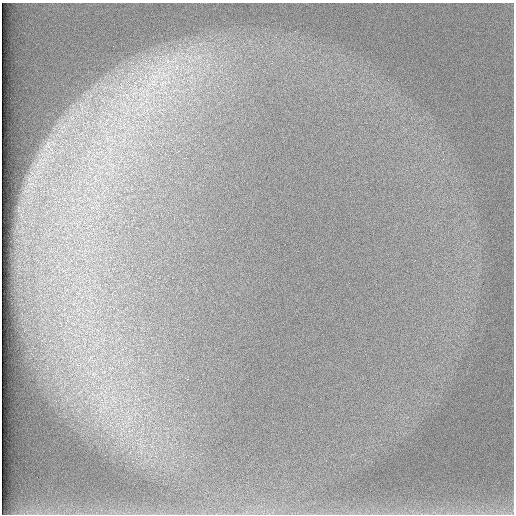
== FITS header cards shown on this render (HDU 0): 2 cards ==
NAXIS1  =                  512 /
NAXIS2  =                  512 /

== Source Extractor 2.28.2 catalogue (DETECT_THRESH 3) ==
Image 512 x 512 px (HDU 0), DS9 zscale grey, 1 PNG px = 1 image px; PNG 516 x 516 px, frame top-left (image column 1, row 512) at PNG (2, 3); no overlay
Background 97.2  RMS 2.9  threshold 8.71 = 3 sigma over >= 5 px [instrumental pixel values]
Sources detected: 4; all 4 listed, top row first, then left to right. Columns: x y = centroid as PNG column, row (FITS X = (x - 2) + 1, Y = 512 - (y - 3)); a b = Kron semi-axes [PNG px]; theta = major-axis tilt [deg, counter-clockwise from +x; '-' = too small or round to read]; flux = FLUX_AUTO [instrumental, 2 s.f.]
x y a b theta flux
168 61 8 5 89 800
177 67 7 5 -90 690
154 76 10 5 -11 1100
163 83 12 4 32 830